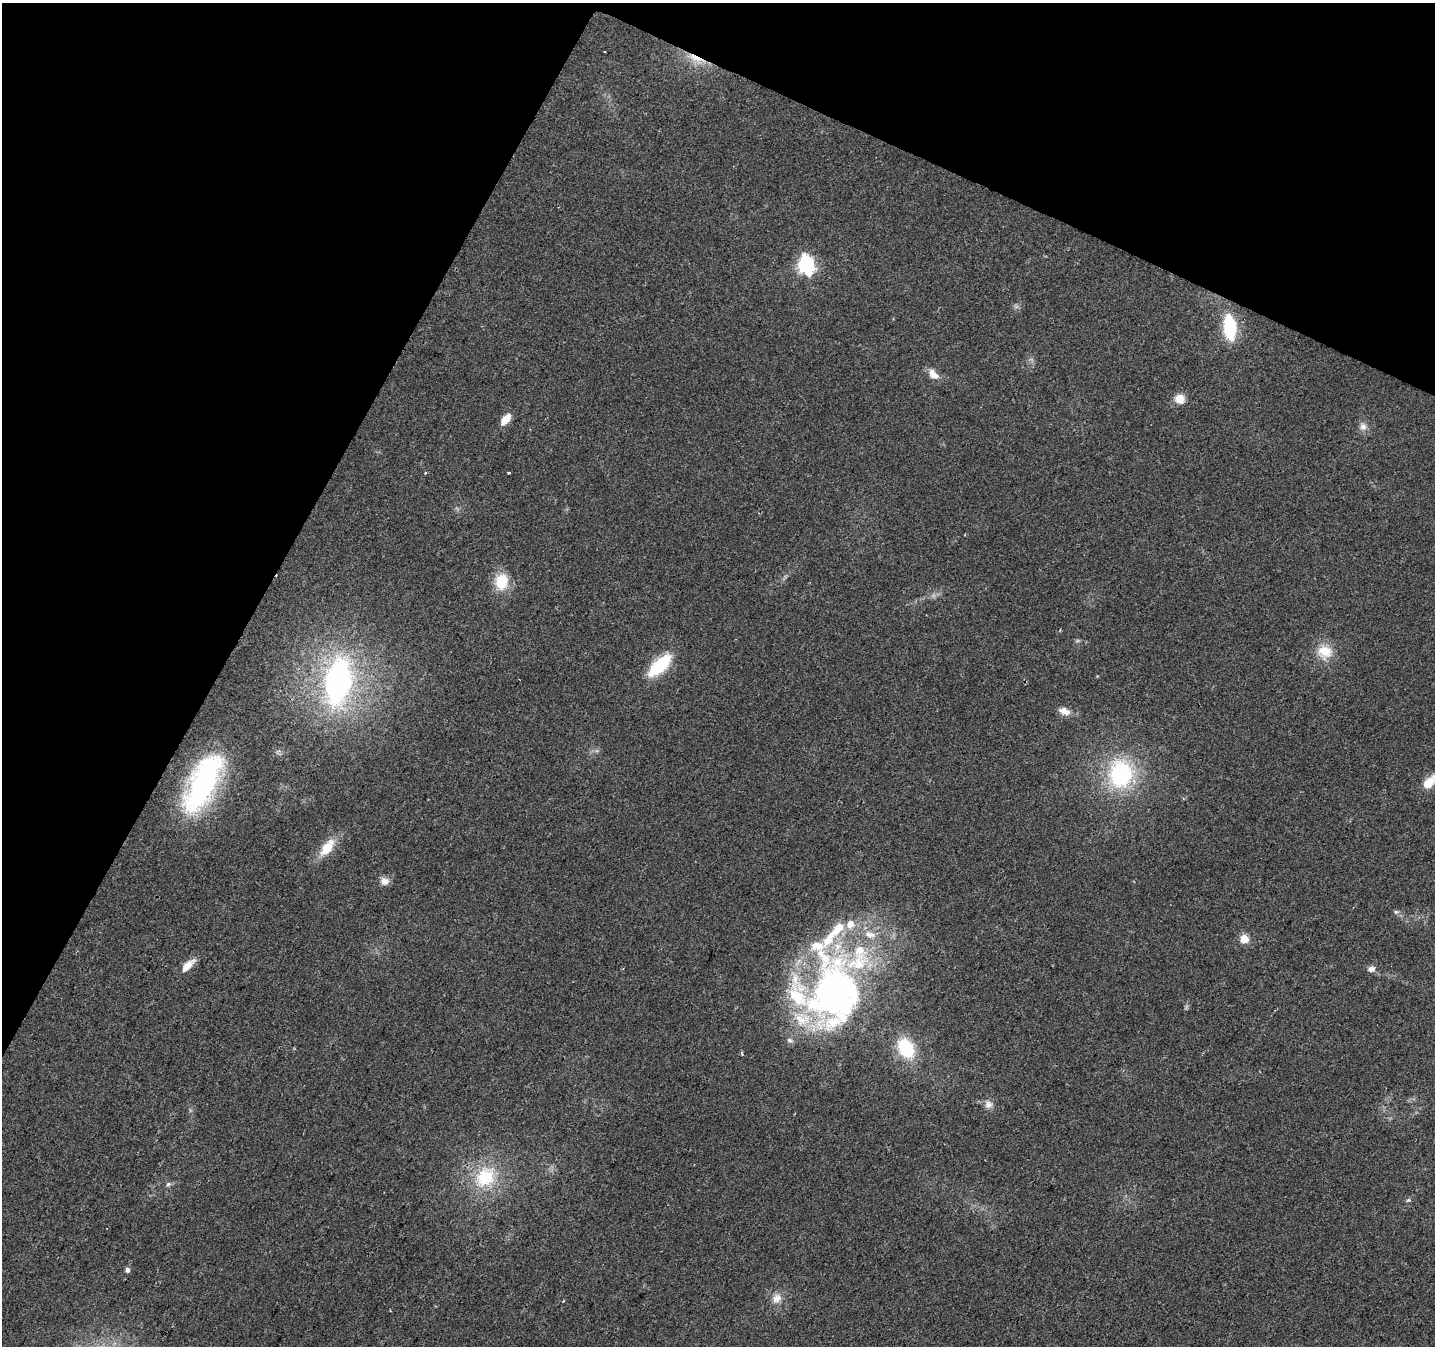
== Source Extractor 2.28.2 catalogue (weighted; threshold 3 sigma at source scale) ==
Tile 2 of 4 x 4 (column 2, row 1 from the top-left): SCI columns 1434-2866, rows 4232-5575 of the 5740 x 5842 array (HDU 1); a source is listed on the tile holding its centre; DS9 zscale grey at full resolution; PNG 1437 x 1348 px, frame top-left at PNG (2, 3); no overlay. Shown black and unused: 25% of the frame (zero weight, under 2 of 3 exposures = <1% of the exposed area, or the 3 px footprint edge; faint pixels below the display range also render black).
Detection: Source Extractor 2.28.2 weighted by HDU 2 'WHT'; one run over the whole footprint, this tile lists its part. Background 0.0516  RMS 0.0083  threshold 0.0372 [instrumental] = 3 sigma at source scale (4.5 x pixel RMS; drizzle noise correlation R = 1.50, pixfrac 1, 0.0396/0.0396 arcsec/px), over >= 5 px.
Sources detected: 42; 1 too faint to see at this stretch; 1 inside a brighter object's white glare — not listed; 8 inside a brighter listed object's ellipse — not listed separately; the other 32 listed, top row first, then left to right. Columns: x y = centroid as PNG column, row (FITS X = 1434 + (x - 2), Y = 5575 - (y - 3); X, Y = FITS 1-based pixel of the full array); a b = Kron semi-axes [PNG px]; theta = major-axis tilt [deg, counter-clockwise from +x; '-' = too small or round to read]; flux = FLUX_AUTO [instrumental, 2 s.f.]
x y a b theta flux
696 58 29 8 -23 14
806 265 8 6 -76 260
1230 327 23 11 -84 51
933 374 14 8 -45 8.8
1180 399 12 11 - 9.1
505 419 16 8 48 9.3
1363 427 11 9 -60 4.9
425 473 3 3 - 1.4
509 473 3 2 - 1.2
501 582 20 15 80 22
1325 652 21 19 -18 17
660 665 24 10 43 53
338 681 51 28 81 210
1064 711 16 8 -21 7.5
1121 774 31 26 85 88
205 780 57 25 60 160
1429 782 19 10 49 13
327 848 20 10 53 19
385 881 10 10 - 5.1
1396 912 6 5 - 1.5
1244 939 5 5 - 28
187 966 20 8 44 9.9
1371 969 10 8 8 3.9
835 993 79 60 -89 370
906 1048 18 12 -59 51
742 1054 5 3 - 1.1
988 1104 11 10 - 5.2
485 1177 33 27 56 48
168 1184 8 5 26 1.8
1408 1200 7 5 20 1.5
127 1270 5 5 - 2.8
777 1299 14 12 56 8
Overlapping masked pixels (flux is a lower limit): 1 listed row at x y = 696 58
Isophote crosses this tile's border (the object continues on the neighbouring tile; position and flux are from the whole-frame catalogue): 1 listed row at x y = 1429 782